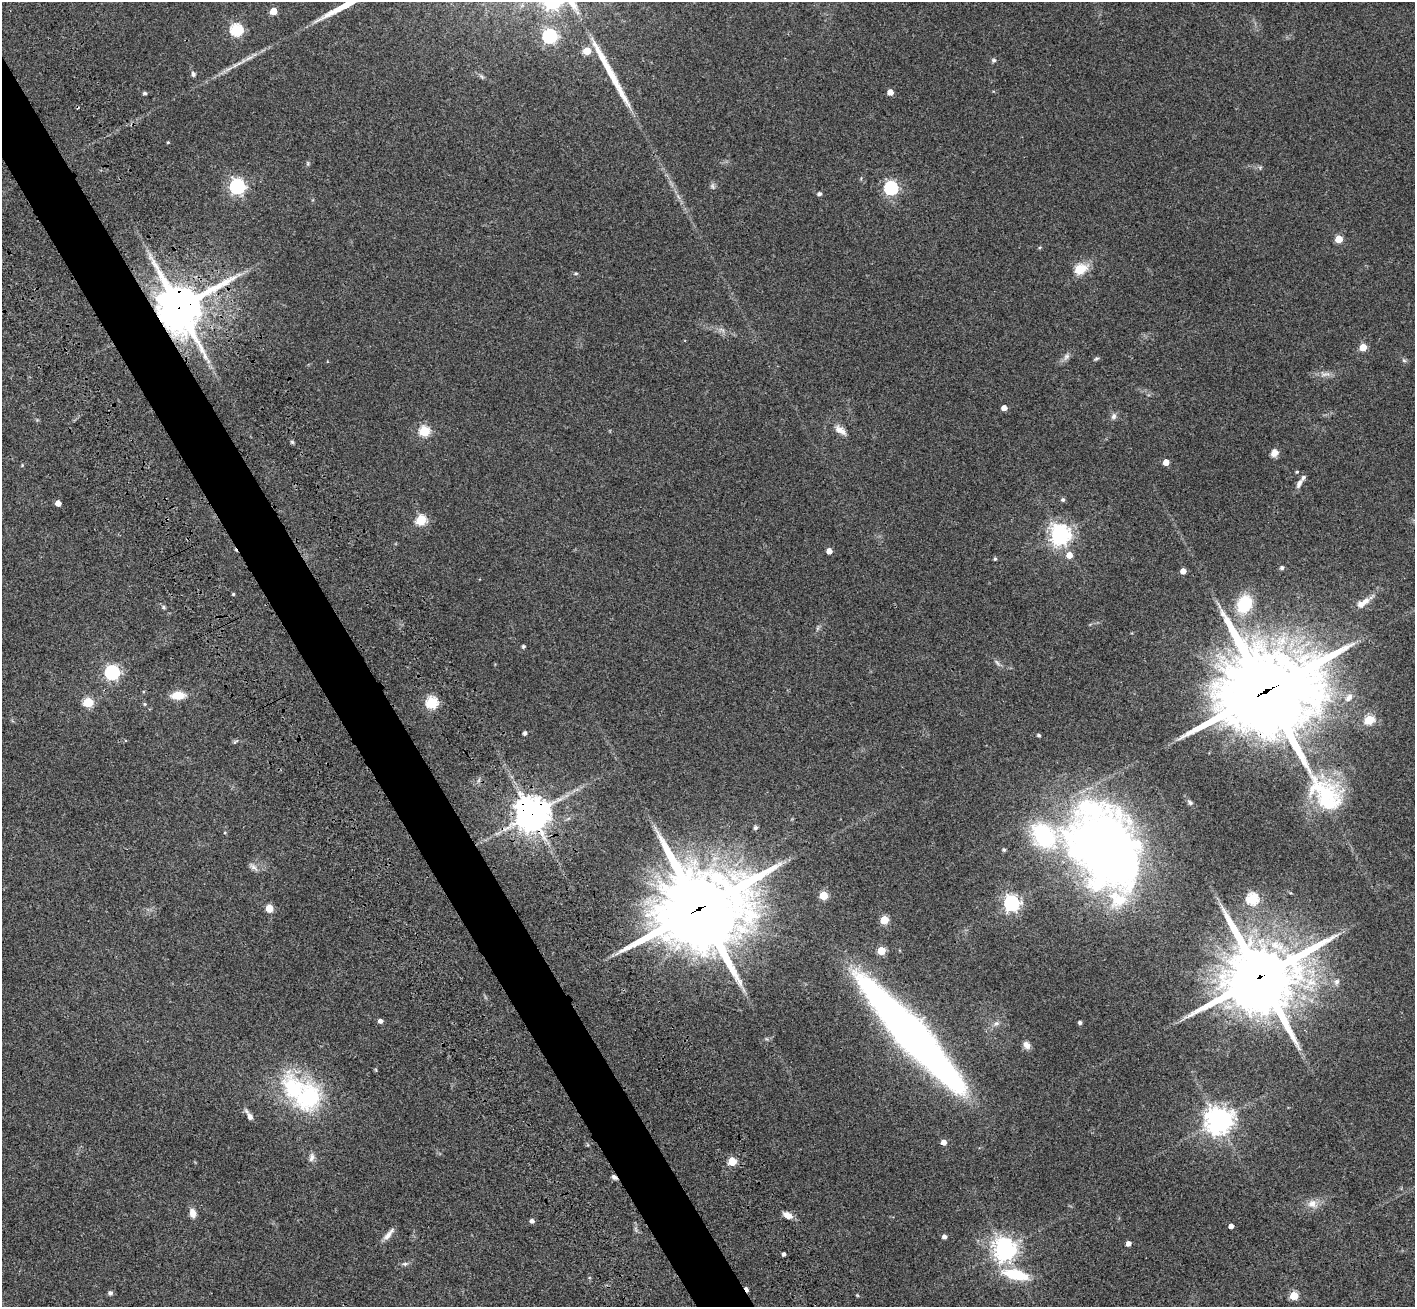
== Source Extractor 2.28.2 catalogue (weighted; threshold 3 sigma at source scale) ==
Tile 11 of 4 x 4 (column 3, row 3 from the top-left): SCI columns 2988-4400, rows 1746-3050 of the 5971 x 5965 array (HDU 1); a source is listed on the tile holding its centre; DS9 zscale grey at full resolution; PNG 1417 x 1309 px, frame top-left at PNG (2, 2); no overlay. Shown black and unused: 4% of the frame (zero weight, under 3 of 4 exposures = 9% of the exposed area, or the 3 px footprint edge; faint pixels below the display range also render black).
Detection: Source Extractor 2.28.2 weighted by HDU 2 'WHT'; one run over the whole footprint, this tile lists its part. Background 0.0324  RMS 0.0051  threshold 0.0228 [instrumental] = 3 sigma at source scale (4.5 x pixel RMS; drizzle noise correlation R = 1.50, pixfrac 1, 0.05/0.05 arcsec/px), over >= 5 px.
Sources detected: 111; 2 cosmic-ray / hot-pixel residue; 1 long thin detection or spike segment (spike, bleed or trail) — not listed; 3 inside a brighter listed object's ellipse — not listed separately; the other 105 listed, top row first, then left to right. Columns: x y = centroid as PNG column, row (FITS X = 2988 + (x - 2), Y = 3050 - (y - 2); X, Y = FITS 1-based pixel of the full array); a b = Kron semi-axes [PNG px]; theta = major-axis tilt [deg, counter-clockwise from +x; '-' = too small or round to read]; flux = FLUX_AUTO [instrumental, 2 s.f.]
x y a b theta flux
273 11 5 5 - 9.6
236 30 6 6 - 59
549 36 6 6 - 100
587 51 5 5 - 15
249 58 16 5 24 2.6
994 60 6 5 - 1
193 74 6 5 - 1.2
890 92 5 4 - 4.7
145 93 4 4 - 0.86
168 142 4 3 - 0.48
308 163 8 4 -82 0.66
237 186 6 6 - 150
713 186 10 6 -77 1.2
891 188 6 6 - 98
819 194 6 5 - 1
1339 239 5 5 - 13
1079 269 6 5 - 30
576 273 6 5 - 0.69
179 307 15 15 - 2200
1363 347 5 5 - 13
1066 357 11 7 52 1.9
1096 359 8 4 19 0.73
1404 360 7 5 -29 0.87
1325 374 17 7 4 3
1004 408 4 4 - 3.6
1114 416 9 7 69 1.6
840 430 16 8 -34 3.9
424 431 5 5 - 37
292 442 5 4 - 0.69
1274 453 8 7 - 3.3
1166 462 4 4 - 6
1297 472 4 3 - 0.57
1299 484 15 6 64 2.3
1063 500 5 5 - 1.1
58 503 4 4 - 5
421 520 5 5 - 33
1060 534 7 7 - 310
829 551 4 4 - 4.4
1069 555 5 5 - 5.1
995 559 4 4 - 0.75
1282 568 4 4 - 1.2
1183 571 4 4 - 4.6
233 594 3 3 - 0.57
1366 601 11 8 40 3.5
1244 604 16 12 65 23
163 607 7 5 -29 0.85
523 646 4 4 - 0.88
997 662 12 5 -48 1.4
112 672 6 6 - 110
1267 691 38 34 -46 6600
178 695 12 7 1 9.4
1349 698 12 8 48 3
88 702 5 5 - 31
432 703 5 5 - 55
145 704 6 4 -89 0.53
1369 720 5 5 - 29
525 733 4 4 - 1.4
1039 735 4 3 - 0.99
235 742 8 4 28 0.77
1190 802 9 5 -44 1.4
532 814 11 11 - 880
755 828 5 5 - 0.98
1044 836 28 21 -49 47
1105 848 74 51 -63 460
1004 850 4 4 - 0.86
253 867 15 6 -39 2
823 895 5 5 - 22
1252 899 6 6 - 57
1011 903 6 6 - 160
269 908 5 5 - 13
699 909 30 26 18 5800
884 920 5 5 - 20
881 951 5 5 - 19
1261 977 26 23 25 3800
1337 982 9 7 77 1.8
380 1021 5 4 - 2
1080 1022 4 3 - 1.3
996 1023 9 6 24 1.6
912 1035 115 20 -48 450
767 1039 6 4 -71 0.63
1027 1045 10 7 -57 2.7
376 1070 6 3 -71 0.46
308 1098 39 31 67 44
250 1116 12 7 -62 2.4
1218 1120 9 9 - 500
944 1142 4 4 - 3.9
588 1145 6 3 -71 0.5
312 1157 12 7 79 2.2
732 1161 5 5 - 18
1312 1204 13 11 -3 4.4
193 1213 11 7 -76 3.6
788 1215 11 6 -24 4
532 1221 4 4 - 1.8
1231 1226 4 4 - 2.6
636 1229 9 4 -81 1.1
388 1234 19 6 49 3
944 1237 4 4 - 1.8
1128 1244 4 4 - 2.7
1004 1249 7 7 - 410
784 1254 4 3 - 1.2
405 1264 10 5 5 1.2
1016 1275 24 9 -13 24
110 1293 5 5 - 1.5
857 1295 5 4 - 0.42
1294 1296 5 5 - 21
Overlapping masked pixels (flux is a lower limit): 6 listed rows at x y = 179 307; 1267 691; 532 814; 699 909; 1261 977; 912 1035